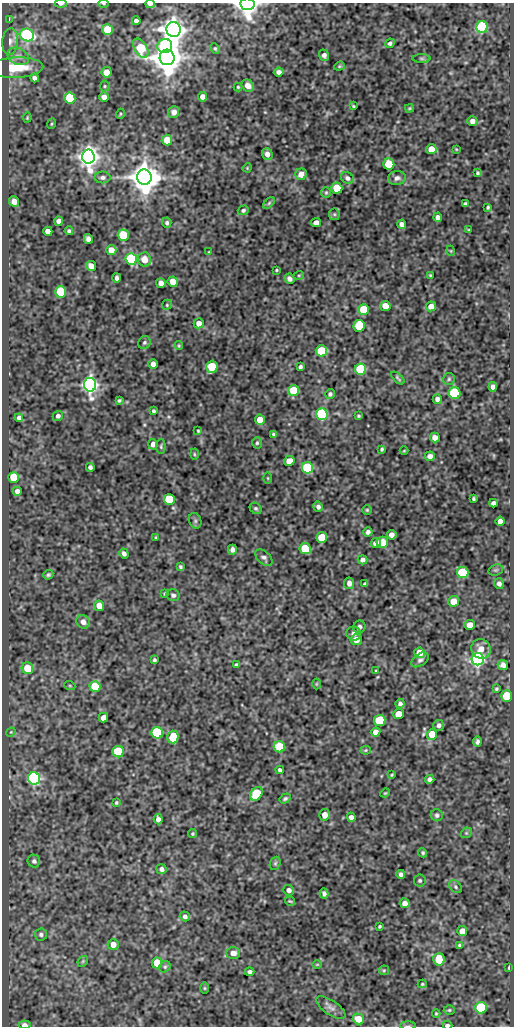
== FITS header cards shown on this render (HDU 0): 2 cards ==
NAXIS1  =                  512
NAXIS2  =                 1024

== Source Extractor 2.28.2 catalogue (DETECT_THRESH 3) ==
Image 512 x 1024 px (HDU 0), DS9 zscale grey, 1 PNG px = 1 image px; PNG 516 x 1028 px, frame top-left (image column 1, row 1024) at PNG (2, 3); each listed source drawn as its Kron ellipse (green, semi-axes under 4 px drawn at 4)
Background 76.5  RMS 0.61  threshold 1.83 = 3 sigma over >= 5 px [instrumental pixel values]
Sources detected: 239; all 239 listed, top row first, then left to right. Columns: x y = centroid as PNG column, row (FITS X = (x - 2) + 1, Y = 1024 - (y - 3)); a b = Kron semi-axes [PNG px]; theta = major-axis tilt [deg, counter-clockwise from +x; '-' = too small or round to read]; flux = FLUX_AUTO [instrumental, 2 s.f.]
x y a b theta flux
103 3 5 2 - 41
61 4 6 3 -1 160
150 4 5 3 - 110
247 4 7 6 - 35000
9 19 4 2 - 34
136 21 4 4 - 110
482 27 6 6 - 6300
107 29 5 5 - 1100
174 30 7 7 - 50000
27 35 7 6 - 5900
10 41 13 8 84 240
390 43 5 4 - 100
165 46 7 7 - 3600
141 48 10 6 -59 2200
215 48 5 4 - 53
324 55 6 5 - 150
18 56 11 8 -26 250
167 57 8 7 - 95000
422 58 9 4 0 78
339 66 5 4 - 50
16 68 27 10 2 1100
107 72 5 5 - 720
279 72 5 4 - 170
35 78 4 4 - 140
105 86 5 5 - 63
248 86 6 5 - 260
238 87 4 4 - 47
104 97 5 5 - 230
202 97 5 4 - 230
70 98 5 5 - 2600
353 106 3 3 - 42
409 108 4 3 - 48
174 112 6 5 - 210
120 114 5 3 - 38
27 118 5 3 - 44
472 121 5 5 - 200
51 124 5 3 - 39
167 140 5 5 - 490
431 149 5 5 - 550
456 149 3 2 - 30
267 154 6 5 - 200
88 157 7 6 - 40000
389 164 5 5 - 1700
247 168 5 3 - 35
478 173 3 3 - 62
301 174 6 5 - 370
103 177 8 6 1 110
144 177 7 7 - 76000
348 178 7 5 -33 130
397 178 9 7 11 160
337 188 5 5 - 1400
326 192 5 5 - 62
14 202 5 5 - 330
269 203 7 4 45 66
465 204 4 3 - 59
488 207 3 3 - 55
243 210 5 4 - 91
334 214 6 5 - 72
438 217 4 4 - 160
59 221 4 4 - 200
167 223 5 4 - 87
316 223 5 4 - 240
402 224 4 4 - 170
469 230 3 3 - 40
48 231 5 4 - 290
69 231 4 3 - 80
123 235 5 5 - 2500
88 239 5 4 - 150
111 250 5 5 - 460
451 251 5 3 - 33
209 252 4 2 - 28
131 259 6 5 - 3600
144 259 7 6 - 450
91 266 5 5 - 350
276 270 3 2 - 43
299 275 5 3 - 40
430 275 3 2 - 36
117 278 4 3 - 110
289 279 5 4 - 130
173 282 5 5 - 440
161 283 5 4 - 250
60 292 5 5 - 2200
167 305 5 4 - 54
385 306 5 5 - 570
431 306 5 5 - 320
364 309 5 5 - 1500
199 323 5 5 - 300
359 326 6 5 - 1800
144 343 6 6 - 90
179 346 4 3 - 44
321 351 5 5 - 1700
153 364 5 4 - 230
212 367 6 5 - 1800
300 367 4 3 - 83
361 369 5 5 - 3400
398 378 8 3 -44 62
449 379 6 6 - 71
90 385 7 6 - 24000
493 387 5 4 - 210
294 390 5 5 - 1600
455 393 6 6 - 4500
330 394 5 5 - 95
437 399 4 4 - 140
119 400 4 3 - 60
153 411 4 3 - 70
322 414 6 5 - 5100
58 416 5 5 - 110
359 416 3 3 - 50
19 418 4 4 - 140
260 420 5 5 - 560
198 431 4 4 - 47
274 434 4 3 - 61
435 438 5 5 - 260
257 443 5 4 - 64
153 444 5 4 - 210
161 446 7 4 88 67
382 449 4 3 - 60
404 451 4 3 - 33
194 454 5 3 - 45
430 456 5 5 - 200
289 461 5 5 - 360
90 467 4 4 - 99
307 468 6 5 - 3200
14 477 5 5 - 1500
268 478 5 3 - 39
17 491 4 4 - 190
169 499 5 5 - 2200
474 499 4 3 - 63
493 503 4 4 - 150
318 507 5 4 - 130
256 508 6 5 - 76
367 510 4 4 - 50
195 521 8 6 -70 93
500 521 5 4 - 240
368 532 4 4 - 130
392 535 5 4 - 230
156 537 4 4 - 42
322 537 5 5 - 1700
382 542 6 5 - 850
376 543 5 5 - 220
305 549 6 5 - 1800
232 550 5 4 - 160
124 553 5 4 - 130
264 558 10 6 -43 140
363 560 5 4 - 150
181 567 4 3 - 65
496 570 7 5 19 66
463 572 6 5 - 3400
48 575 5 4 - 69
349 583 6 5 - 180
499 583 5 5 - 160
365 584 4 3 - 83
165 594 3 3 - 49
173 595 6 6 - 100
454 601 5 5 - 540
99 606 5 5 - 410
83 622 7 6 - 240
470 625 5 5 - 360
359 627 6 6 - 120
354 634 7 7 - 180
356 640 5 5 - 360
481 649 10 9 - 440
420 653 5 5 - 690
478 659 6 6 - 17000
154 660 4 3 - 71
420 660 9 6 36 130
237 665 3 3 - 67
503 665 5 5 - 180
27 668 6 5 - 850
376 671 3 3 - 36
316 684 5 3 - 36
70 686 5 3 - 42
95 686 5 5 - 1200
496 689 4 3 - 54
507 696 5 5 - 2200
400 704 4 4 - 120
398 714 5 5 - 680
103 718 5 5 - 280
380 720 5 5 - 2600
439 725 5 5 - 120
11 732 5 4 - 42
375 732 5 4 - 240
157 733 6 5 - 5100
432 734 5 5 - 830
173 737 6 5 - 1700
477 742 5 4 - 100
279 747 6 5 - 2000
366 750 5 4 - 42
118 752 6 5 - 2300
280 770 4 4 - 98
392 775 4 3 - 42
34 778 6 6 - 12000
430 779 5 4 - 130
385 793 5 3 - 40
256 794 7 5 55 2700
285 799 6 4 32 82
116 803 3 3 - 53
324 815 6 5 - 370
437 815 6 6 - 91
351 817 4 4 - 150
158 819 5 4 - 180
466 833 6 4 43 59
193 834 4 4 - 51
423 853 5 4 - 68
34 861 6 6 - 100
275 863 7 5 68 68
161 869 5 5 - 130
401 874 4 4 - 110
420 880 6 6 - 78
455 887 7 5 -44 88
289 890 5 5 - 170
324 894 5 4 - 110
290 901 5 3 - 50
405 903 5 5 - 220
185 916 5 4 - 120
380 926 3 3 - 50
462 931 5 5 - 430
41 934 6 6 - 100
113 944 5 5 - 340
460 945 4 4 - 65
233 953 7 5 0 270
439 959 6 5 - 1000
83 961 6 4 46 52
157 963 5 5 - 1000
317 964 5 3 - 34
165 967 6 5 - 71
509 967 4 2 - 67
384 970 5 4 - 51
250 972 5 3 - 99
422 984 4 4 - 50
205 988 6 4 -89 48
331 1007 17 7 -34 200
481 1008 6 5 - 3300
449 1010 5 4 - 54
436 1013 4 4 - 47
358 1019 5 5 - 620
24 1025 6 4 -4 230
447 1025 5 3 - 130
408 1026 8 3 1 64
At the frame edge (FLAGS 8, measured only in part): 7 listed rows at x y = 103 3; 61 4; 150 4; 247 4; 24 1025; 447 1025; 408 1026